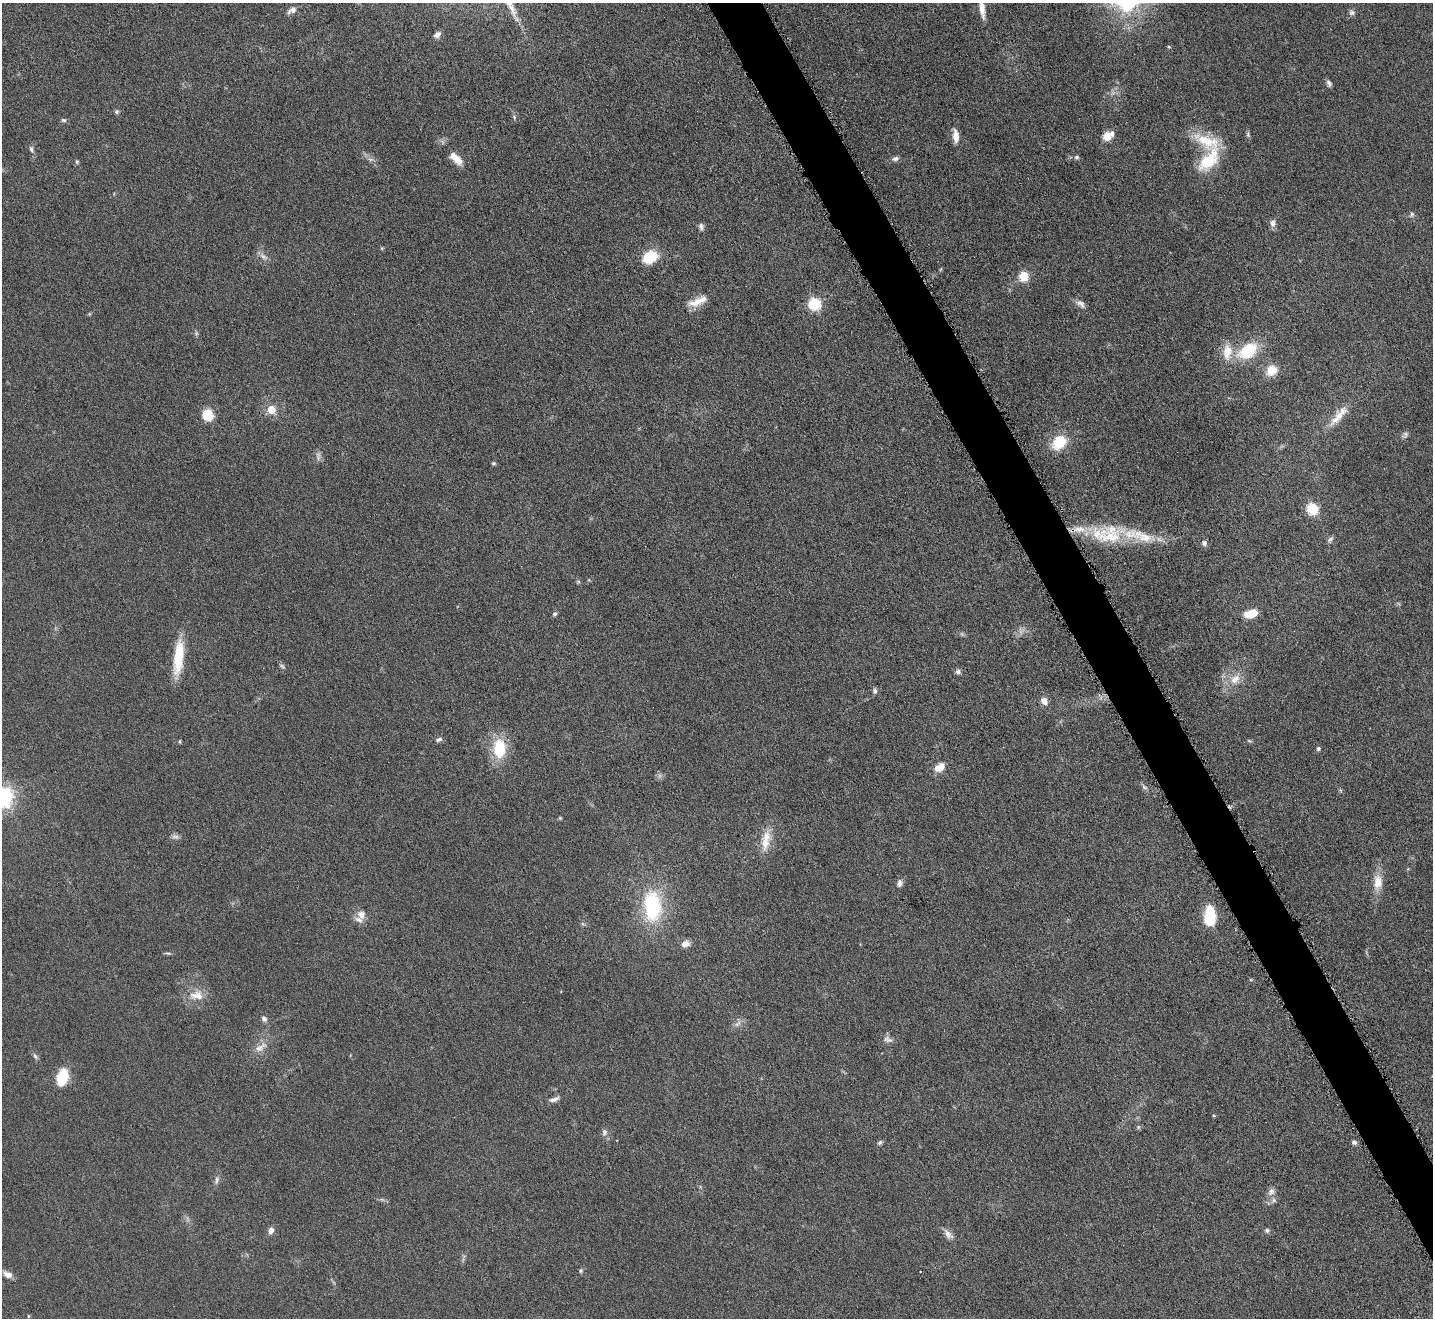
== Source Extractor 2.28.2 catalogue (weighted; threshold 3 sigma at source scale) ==
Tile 6 of 4 x 4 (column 2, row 2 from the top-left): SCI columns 1433-2863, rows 2790-4105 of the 5726 x 5715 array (HDU 1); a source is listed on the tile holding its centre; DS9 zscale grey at full resolution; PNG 1435 x 1320 px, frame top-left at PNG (2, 3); no overlay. Shown black and unused: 4% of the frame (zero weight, under 4 of 8 exposures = <1% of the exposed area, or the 3 px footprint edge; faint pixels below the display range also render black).
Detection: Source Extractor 2.28.2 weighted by HDU 2 'WHT'; one run over the whole footprint, this tile lists its part. Background 0.0475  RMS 0.0046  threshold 0.0186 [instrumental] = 3 sigma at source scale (4.09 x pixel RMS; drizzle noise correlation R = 1.36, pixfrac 0.8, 0.05/0.05 arcsec/px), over >= 5 px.
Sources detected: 100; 2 too faint to see at this stretch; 1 inside a brighter object's white glare — not listed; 6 inside a brighter listed object's ellipse — not listed separately; the other 91 listed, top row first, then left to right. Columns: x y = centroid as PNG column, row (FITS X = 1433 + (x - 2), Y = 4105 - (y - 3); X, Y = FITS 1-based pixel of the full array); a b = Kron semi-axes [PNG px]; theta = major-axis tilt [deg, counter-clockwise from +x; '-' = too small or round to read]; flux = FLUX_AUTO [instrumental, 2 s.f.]
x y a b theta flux
982 8 28 7 -81 5.1
292 10 12 7 32 2.4
1352 12 8 8 - 1.3
437 34 8 6 40 1.7
1329 83 9 5 -62 1.2
116 112 5 5 - 0.83
514 117 7 4 -47 0.68
63 120 7 5 -16 0.87
1248 134 8 4 -83 0.88
956 136 17 7 -84 4
1107 136 8 6 33 8.5
31 149 10 6 -73 1.2
1076 157 6 6 - 0.94
456 158 19 9 -44 5.3
370 159 8 4 0 1.1
895 159 8 6 8 1.5
1209 160 38 18 53 17
77 162 6 5 - 0.65
1412 214 7 5 62 0.85
1273 223 9 7 82 2.1
701 226 9 6 -69 1.6
382 248 5 4 - 0.46
264 257 13 7 -26 2.1
650 257 15 12 30 14
1024 276 6 5 - 22
696 302 23 10 17 5.7
815 304 6 6 - 48
1080 304 14 7 -33 2.2
196 333 7 5 90 0.8
1248 351 22 14 33 19
1227 352 22 12 87 7
1272 370 11 10 - 8.1
271 410 6 6 - 7.7
207 415 11 10 - 10
1338 416 36 10 49 7.7
1406 434 8 6 89 1.2
1059 442 14 11 43 15
318 456 13 6 -84 1.6
493 463 5 5 - 0.67
1313 509 6 6 - 39
1111 535 38 28 5 22
1330 539 9 6 32 1.3
1204 543 6 6 - 1.4
578 581 6 4 -20 0.55
1251 613 13 7 17 9
554 614 6 5 - 0.76
178 657 41 11 84 15
282 666 9 4 -35 0.83
958 672 7 7 - 1.2
1235 679 16 12 46 5.8
875 691 8 6 87 1.1
1044 701 11 8 -63 2.8
439 739 10 5 21 1.2
1249 741 7 4 -23 0.6
180 742 6 3 82 0.51
499 748 19 13 -89 18
1318 748 5 4 - 0.91
939 767 14 9 36 4.5
1144 787 9 5 -20 1.1
3 796 8 7 - 230
560 818 5 4 - 0.5
175 837 11 4 4 1.3
765 844 21 12 82 7.3
1378 882 21 12 88 6.5
899 883 9 7 72 1.8
652 906 32 18 -85 37
361 914 12 11 - 3.4
1209 918 19 13 89 12
685 944 10 8 21 3
168 953 8 3 -12 0.71
196 995 21 12 1 6.3
264 1019 8 7 - 1.4
737 1024 12 5 45 1.8
888 1040 14 7 -18 1.9
260 1047 22 8 33 4.2
35 1056 9 5 -60 1.1
62 1077 19 12 74 12
554 1099 15 6 19 2.2
1214 1116 4 3 - 0.47
1138 1127 6 4 90 0.63
604 1132 9 7 85 1.6
1354 1142 7 5 -15 0.99
880 1143 7 5 49 0.87
217 1180 13 5 76 1.6
1271 1192 12 8 52 2.3
271 1230 7 6 - 2.2
1267 1230 6 6 - 1
948 1234 17 7 -49 2.7
581 1270 6 5 - 0.75
7 1274 12 7 -26 2.8
28 1316 5 3 - 0.42
Isophote crosses this tile's border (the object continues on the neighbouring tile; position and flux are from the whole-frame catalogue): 2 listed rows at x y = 982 8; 3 796